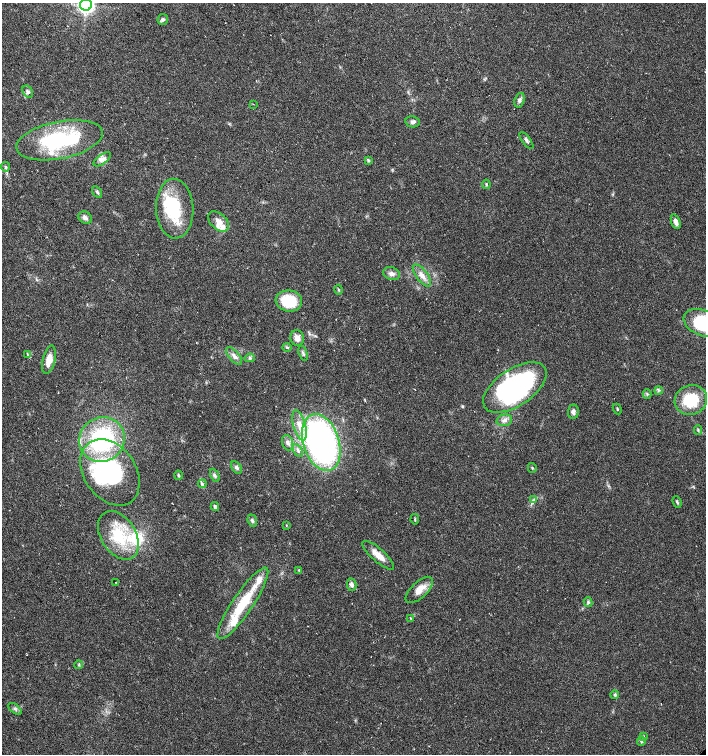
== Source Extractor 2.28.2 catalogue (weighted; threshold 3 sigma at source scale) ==
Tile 11 of 4 x 4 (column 3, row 3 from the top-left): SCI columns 3030-4437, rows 1505-3008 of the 5994 x 6024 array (HDU 1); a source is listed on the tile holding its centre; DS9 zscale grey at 2 x 2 block average (1 PNG px = mean of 2 x 2 image px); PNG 708 x 756 px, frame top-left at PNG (2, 3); each listed source drawn as its Kron ellipse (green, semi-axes under 4 px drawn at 4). Shown black and unused: <1% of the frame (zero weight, under 3 of 6 exposures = <1% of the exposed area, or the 3 px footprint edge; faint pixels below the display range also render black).
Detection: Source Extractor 2.28.2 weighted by HDU 2 'WHT'; one run over the whole footprint, this tile lists its part. Background 0.0356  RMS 0.0031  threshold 0.0128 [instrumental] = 3 sigma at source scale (4.09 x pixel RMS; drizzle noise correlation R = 1.36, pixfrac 0.8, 0.0396/0.0396 arcsec/px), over >= 5 px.
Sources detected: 79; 2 inside a brighter object's white glare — neither listed nor drawn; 9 inside a brighter listed object's ellipse — not listed separately; the other 68 listed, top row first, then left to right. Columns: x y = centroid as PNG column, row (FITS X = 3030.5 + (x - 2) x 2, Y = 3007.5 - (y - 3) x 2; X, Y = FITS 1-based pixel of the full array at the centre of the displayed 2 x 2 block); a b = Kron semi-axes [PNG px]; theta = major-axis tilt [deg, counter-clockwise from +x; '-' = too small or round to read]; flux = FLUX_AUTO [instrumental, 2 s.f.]
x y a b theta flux
86 5 6 6 - 150
163 19 5 5 - 1.5
28 92 6 4 -56 1.7
519 100 7 5 71 2.1
253 104 2 2 - 0.31
412 122 7 5 -9 2
59 140 44 18 11 68
526 141 10 2 -54 1.5
102 159 10 4 36 3.3
368 161 3 3 - 0.74
5 167 5 3 - 1.1
486 184 5 3 - 0.73
97 192 6 2 -57 1.1
175 209 30 18 -88 39
85 218 7 5 -34 2.5
218 221 12 8 -41 5.2
676 222 8 4 -69 3.6
392 274 9 6 -16 3.2
422 275 13 5 -53 5.6
338 290 5 2 - 0.66
289 301 13 10 -8 26
704 323 21 12 -20 47
297 338 8 6 -78 5.1
287 347 4 3 - 0.83
303 353 8 3 -72 1.5
27 354 3 2 - 0.43
234 356 11 5 -50 3.5
250 358 5 4 - 1.4
49 360 15 6 77 8.5
515 387 36 18 34 160
658 391 4 2 - 0.71
647 394 4 3 - 0.95
691 400 16 14 18 28
617 409 5 2 - 0.7
573 412 7 5 85 2.9
504 420 8 5 15 2.8
299 425 15 6 -75 9.1
698 430 5 2 - 0.77
102 440 23 22 - 83
321 442 29 18 -72 230
288 443 8 5 -71 2.9
298 450 7 4 -59 2
236 467 7 4 -58 2
532 468 5 3 - 0.7
110 472 36 26 -55 78
178 475 4 3 - 0.9
215 475 7 4 -65 1.6
202 484 4 3 - 1.1
534 500 3 3 - 0.83
677 502 6 2 -68 1
215 507 4 3 - 2
415 519 5 2 - 0.68
252 521 6 4 -70 1.7
286 526 3 2 - 0.33
118 535 26 17 -58 31
378 555 20 6 -41 7.4
299 570 3 3 - 0.56
116 582 2 2 - 0.24
352 585 6 4 -81 2.2
419 590 17 8 43 8.4
588 602 5 4 - 1.2
243 603 43 10 56 33
410 618 4 2 - 0.51
79 665 4 3 - 0.71
615 695 4 4 - 0.99
15 709 8 2 -38 0.75
643 737 4 4 - 0.99
641 741 5 4 - 1.2
Isophote crosses this tile's border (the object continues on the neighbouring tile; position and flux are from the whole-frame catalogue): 2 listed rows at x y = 86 5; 704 323